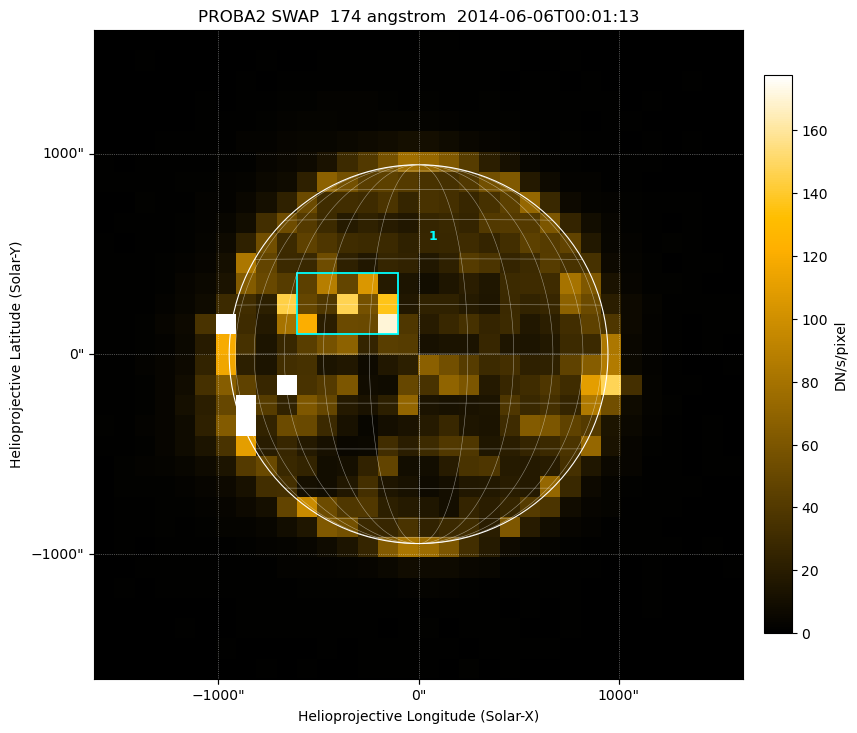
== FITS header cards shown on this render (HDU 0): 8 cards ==
TELESCOP= 'PROBA2  '           / satellite name
INSTRUME= 'SWAP    '           / instrument name
WAVELNTH=                  174 / [Angstrom] bandpass peak response
WAVEUNIT= 'Angstrom'
DATE-OBS= '2014-06-06T00:01:13.567' / UTC time of observation
CTYPE1  = 'HPLN-TAN'           / WCS axis X
CTYPE2  = 'HPLT-TAN'           / WCS axis Y
BUNIT   = 'DN/s/pixel'         / unit of physical value

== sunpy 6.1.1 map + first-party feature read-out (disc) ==
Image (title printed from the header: PROBA2 SWAP  174 angstrom  2014-06-06T00:01:13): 32 x 32 px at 101 arcsec/px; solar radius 945 arcsec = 9.34 px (full disc in frame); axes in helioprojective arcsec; data unit DN/s/pixel (BUNIT, on the colour bar)
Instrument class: DISC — disc imager (sunpy class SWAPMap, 174 A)
Bright regions (active regions / flare kernels): reference = the median radial profile (limb darkening/brightening removed); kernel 3 px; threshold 5 sigma = 38.5 DN/s/pixel over a disc level ~32.1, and >= 1.15x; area >= 9 px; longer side >= 3 px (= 304 arcsec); searched inside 0.97 R_sun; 1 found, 1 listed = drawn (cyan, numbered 1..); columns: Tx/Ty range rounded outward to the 500 arcsec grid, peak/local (2 s.f.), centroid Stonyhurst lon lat
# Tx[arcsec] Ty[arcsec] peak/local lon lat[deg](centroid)
1 -1000..0 0..500 3.2 -22 +15
Off-limb structures (1.02-1.3 R_sun): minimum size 25 px: none found